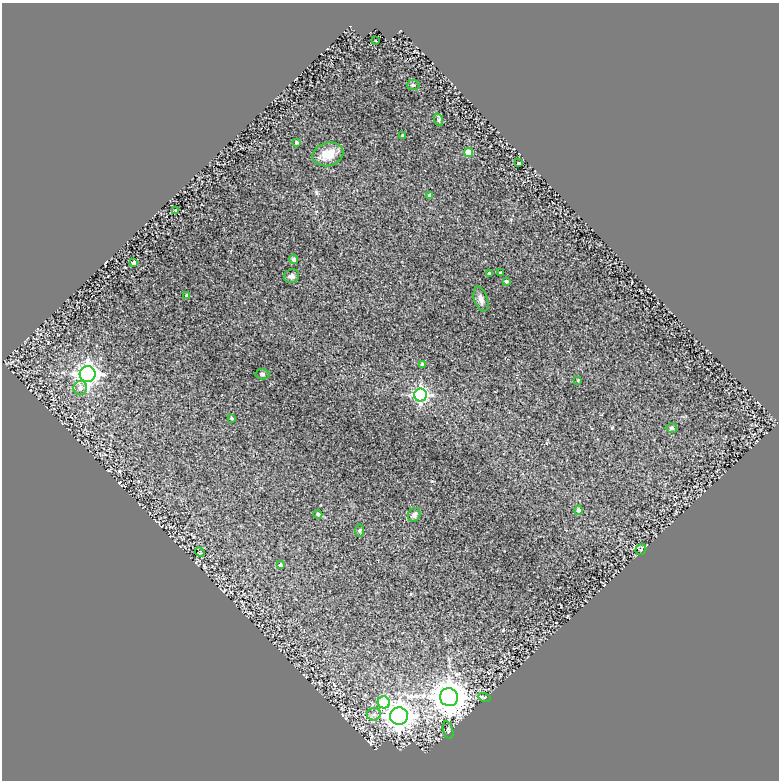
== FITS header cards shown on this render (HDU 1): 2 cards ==
NAXIS1  =                  777
NAXIS2  =                  778

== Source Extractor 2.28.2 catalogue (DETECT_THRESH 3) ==
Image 777 x 778 px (HDU 1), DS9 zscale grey, 1 PNG px = 1 image px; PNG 781 x 782 px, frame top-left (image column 1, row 778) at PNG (2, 3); each listed source drawn as its Kron ellipse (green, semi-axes under 4 px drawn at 4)
Background 0.237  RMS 0.03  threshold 0.09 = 3 sigma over >= 5 px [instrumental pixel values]
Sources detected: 39; all 39 listed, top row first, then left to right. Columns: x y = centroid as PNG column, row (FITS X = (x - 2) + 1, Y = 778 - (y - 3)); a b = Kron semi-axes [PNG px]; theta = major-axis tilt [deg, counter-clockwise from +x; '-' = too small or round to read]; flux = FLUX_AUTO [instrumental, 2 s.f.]
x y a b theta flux
376 41 3 2 - 1.1
413 85 6 5 - 3.6
439 120 6 4 -72 2.9
403 136 3 3 - 5.8
296 142 3 3 - 3.6
468 153 4 4 - 44
328 154 15 11 14 34
519 163 3 3 - 2.7
430 196 4 4 - 8.1
175 211 3 3 - 2.4
294 259 4 4 - 8.2
134 263 4 3 - 7.5
500 273 3 2 - 1.8
489 274 3 3 - 2.4
291 276 8 6 20 7.4
506 281 3 3 - 3.6
187 296 4 3 - 9.5
481 299 13 6 -71 9.8
422 364 4 4 - 7.7
88 374 8 8 - 1400
262 374 7 5 -3 4.5
578 380 4 3 - 1.9
80 388 7 6 - 8.1
420 395 6 6 - 360
232 418 3 3 - 2.6
672 428 5 5 - 3.6
578 510 4 4 - 6.7
318 514 4 4 - 4.2
414 515 7 6 - 5.9
360 530 6 3 89 2.3
641 550 6 5 - 3.7
200 552 5 4 - 2.2
280 565 4 3 - 6.2
449 697 9 9 - 4800
485 697 6 4 -16 2.4
384 702 6 6 - 78
374 714 7 6 - 7.2
399 716 9 8 - 2200
448 730 9 5 -75 4.4